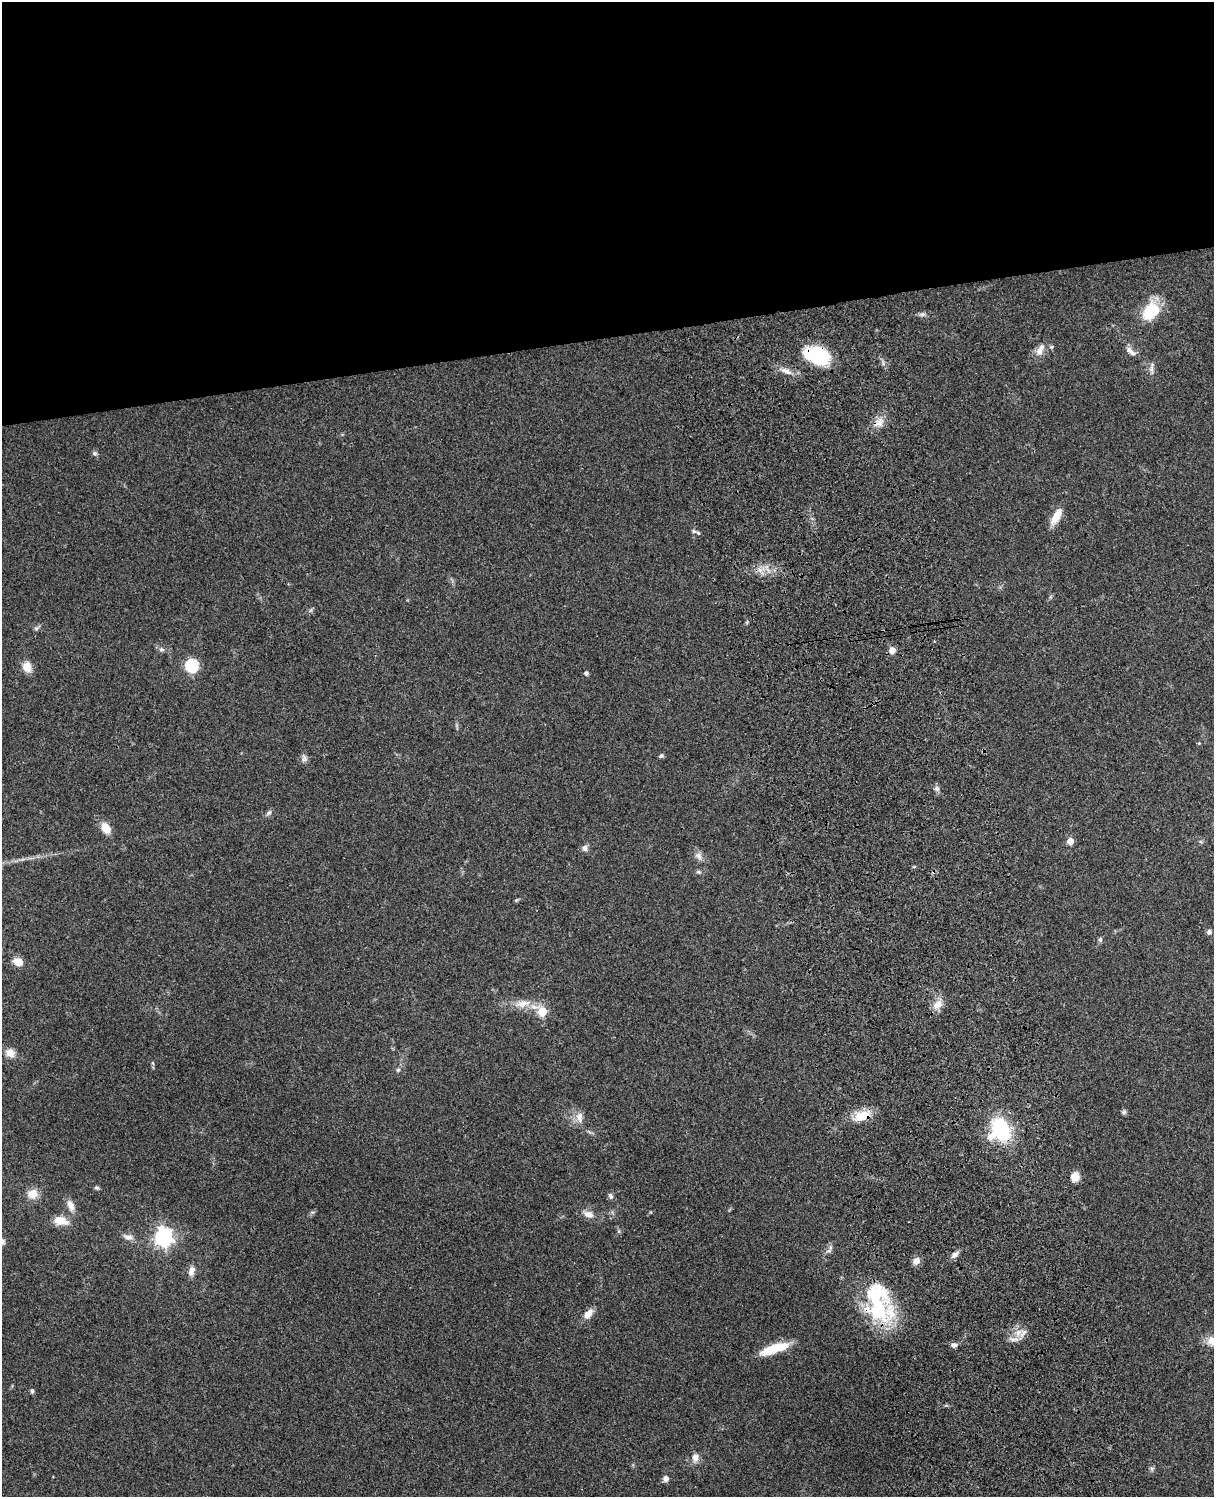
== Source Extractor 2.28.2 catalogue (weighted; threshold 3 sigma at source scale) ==
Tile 2 of 4 x 3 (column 2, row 1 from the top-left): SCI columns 1334-2545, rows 3269-4763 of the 5088 x 4927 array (HDU 1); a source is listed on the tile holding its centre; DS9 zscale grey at full resolution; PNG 1216 x 1499 px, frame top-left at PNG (2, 2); no overlay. Shown black and unused: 23% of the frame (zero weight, under 3 of 4 exposures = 6% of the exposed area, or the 3 px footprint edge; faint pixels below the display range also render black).
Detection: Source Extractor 2.28.2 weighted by HDU 2 'WHT'; one run over the whole footprint, this tile lists its part. Background 0.106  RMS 0.0065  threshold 0.0294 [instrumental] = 3 sigma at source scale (4.5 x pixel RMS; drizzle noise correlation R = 1.50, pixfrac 1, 0.05/0.05 arcsec/px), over >= 5 px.
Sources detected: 66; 1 inside a brighter object's white glare — not listed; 2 inside a brighter listed object's ellipse — not listed separately; the other 63 listed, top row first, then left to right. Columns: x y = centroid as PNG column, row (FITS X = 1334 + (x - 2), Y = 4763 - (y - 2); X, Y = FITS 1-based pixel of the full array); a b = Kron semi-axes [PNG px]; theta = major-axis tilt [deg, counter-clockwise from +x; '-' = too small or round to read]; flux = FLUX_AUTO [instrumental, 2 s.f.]
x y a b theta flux
1151 311 20 14 51 28
922 314 9 6 -2 1.8
1051 347 5 5 - 1
1040 351 14 8 75 4.8
1131 351 15 7 -43 3.5
817 355 27 17 -18 38
1152 367 15 4 85 2.1
786 371 16 7 -22 4.9
879 422 17 9 35 6
95 453 7 5 -1 1.2
1056 516 20 8 60 9.2
694 531 7 5 -2 1.6
36 628 7 5 44 1.3
161 649 7 6 - 1.7
892 650 7 6 - 4.8
192 666 6 6 - 83
27 667 11 9 -75 7.9
586 673 4 4 - 1.8
1199 743 4 4 - 0.6
661 756 6 4 28 1.2
304 758 11 6 -77 2.3
937 788 7 7 - 2
269 813 9 5 43 1.7
106 828 11 8 -61 9.4
1070 841 5 5 - 8.4
585 848 7 6 - 2.8
698 856 12 7 -50 3.2
698 872 7 5 -20 1.1
1209 932 6 5 - 1.9
1100 940 7 5 78 1.3
18 962 10 8 -20 6.7
522 1004 25 9 9 8.9
937 1004 15 10 45 6.1
542 1011 7 5 -31 26
10 1053 12 10 -30 5.2
398 1070 6 5 - 1.2
1124 1112 7 6 - 1.2
861 1116 24 12 20 12
579 1117 15 9 89 4.8
1001 1129 18 12 -61 57
1075 1177 10 8 72 7
97 1188 8 5 -17 1.1
32 1194 10 10 - 8.3
610 1196 9 6 -69 1.7
71 1205 14 8 -68 5.1
588 1214 13 8 -17 4.9
61 1221 18 10 -11 8.9
128 1237 15 7 -13 3.5
164 1237 7 7 - 270
828 1251 10 4 8 1.5
955 1255 11 6 43 2.8
916 1261 10 8 48 3.9
191 1271 13 8 77 3.6
876 1293 36 25 -26 38
588 1314 13 7 53 5.6
1024 1333 13 4 52 3
1213 1340 19 13 7 9.4
954 1345 8 6 5 2.1
774 1349 34 9 18 19
32 1391 5 5 - 0.98
695 1457 10 9 - 4.4
1152 1468 7 4 18 1.1
666 1479 7 7 - 2.5
Overlapping masked pixels (flux is a lower limit): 5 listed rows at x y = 817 355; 879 422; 861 1116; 1001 1129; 876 1293
Isophote crosses this tile's border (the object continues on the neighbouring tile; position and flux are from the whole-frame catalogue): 1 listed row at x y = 1213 1340